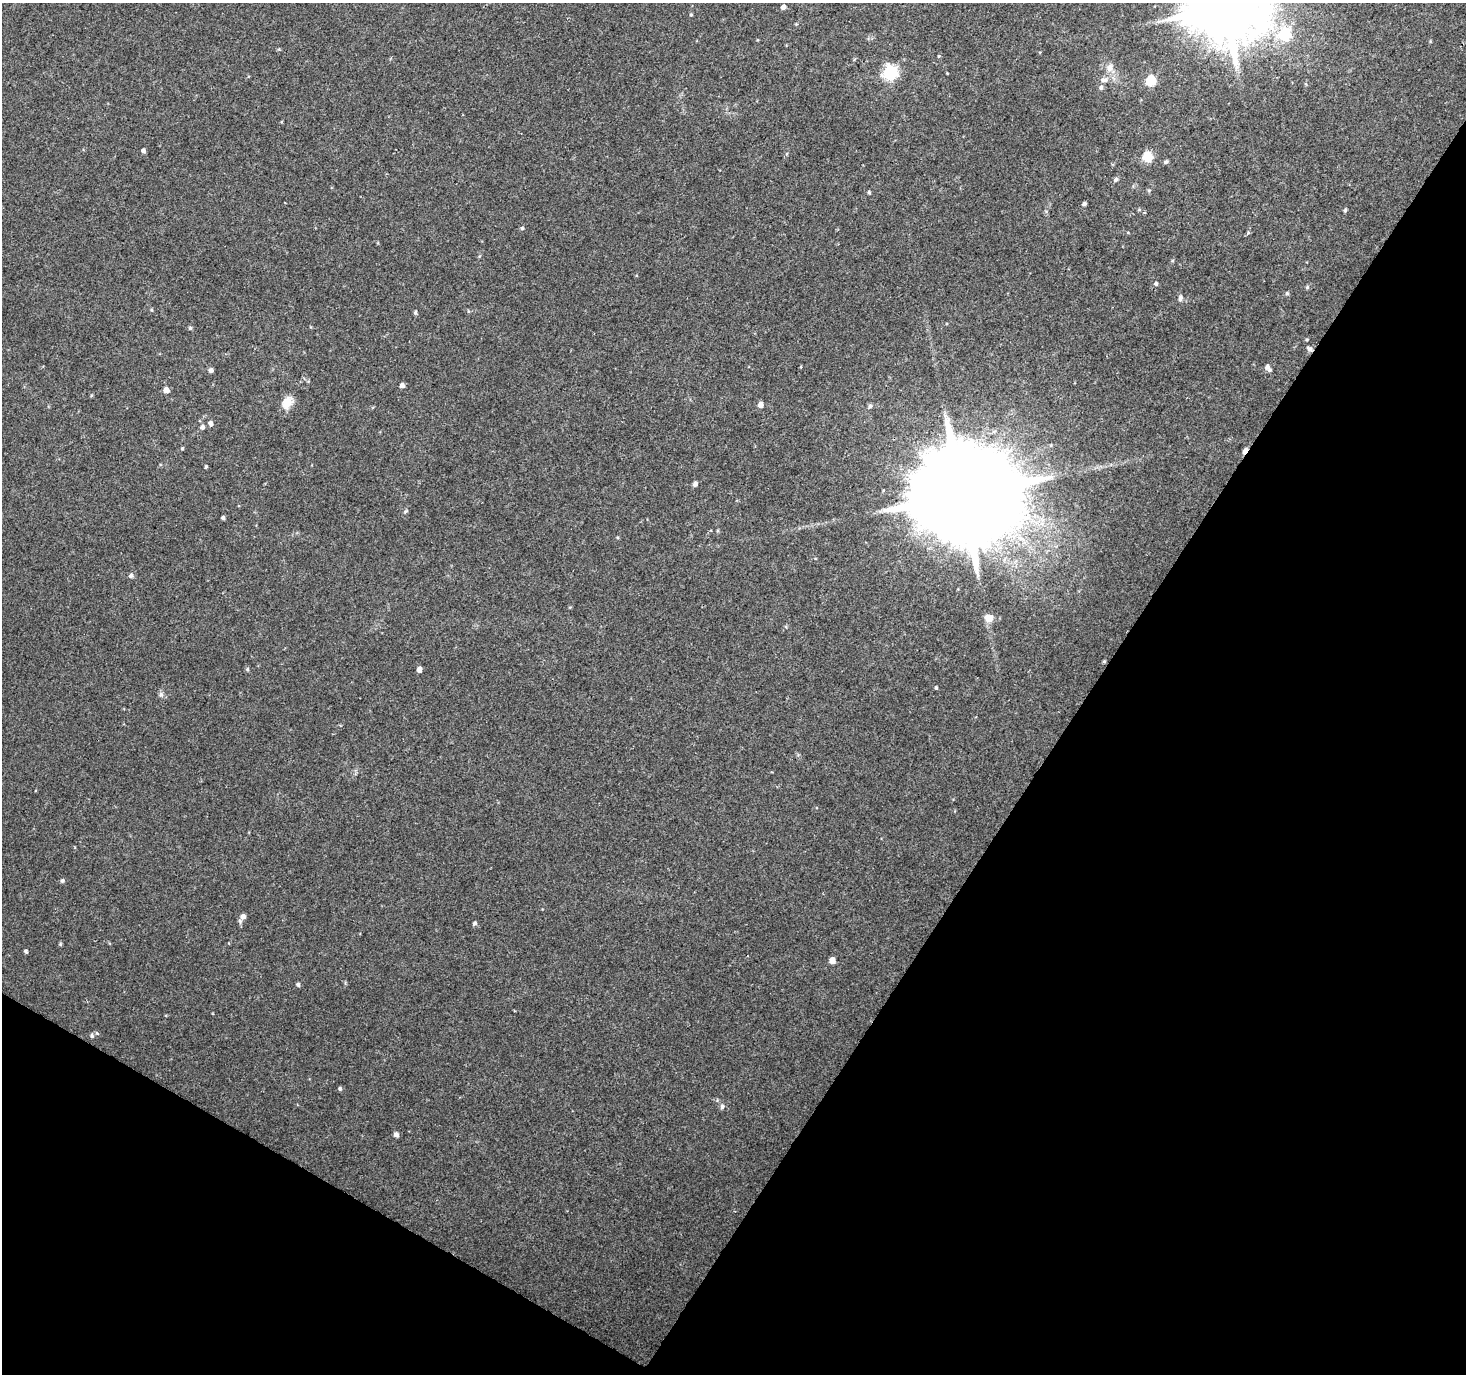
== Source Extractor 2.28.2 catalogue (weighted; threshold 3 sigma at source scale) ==
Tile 15 of 4 x 4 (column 3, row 4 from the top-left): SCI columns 2931-4394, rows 192-1563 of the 5865 x 5939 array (HDU 1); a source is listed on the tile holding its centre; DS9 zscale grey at full resolution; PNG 1468 x 1376 px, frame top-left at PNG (2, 3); no overlay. Shown black and unused: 32% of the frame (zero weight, under 2 of 3 exposures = <1% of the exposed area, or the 3 px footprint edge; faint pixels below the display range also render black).
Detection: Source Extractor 2.28.2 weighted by HDU 2 'WHT'; one run over the whole footprint, this tile lists its part. Background 0.0226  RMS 0.0054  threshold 0.0244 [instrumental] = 3 sigma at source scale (4.5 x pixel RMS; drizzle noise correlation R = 1.50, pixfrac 1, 0.0396/0.0396 arcsec/px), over >= 5 px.
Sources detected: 58; all 58 listed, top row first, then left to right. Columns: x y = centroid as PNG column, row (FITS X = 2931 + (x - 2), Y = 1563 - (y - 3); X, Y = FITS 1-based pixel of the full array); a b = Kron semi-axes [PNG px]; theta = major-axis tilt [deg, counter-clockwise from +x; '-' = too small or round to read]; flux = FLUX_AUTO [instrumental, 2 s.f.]
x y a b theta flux
783 7 5 5 - 2.2
1225 8 20 18 -2 5500
691 15 5 3 - 0.51
1285 34 7 6 - 45
939 56 5 3 - 0.49
1110 68 10 8 88 3.5
890 72 6 6 - 100
1104 80 13 7 -1 3
1151 80 6 5 - 37
1101 87 6 6 - 1.3
143 151 5 4 - 1.4
1147 156 6 5 - 36
1166 162 6 5 - 1
1116 179 6 5 - 1.2
1149 190 6 3 18 0.6
869 192 4 4 - 0.75
1084 204 5 4 - 1.1
1345 210 5 4 - 0.8
522 228 5 5 - 0.71
1156 284 5 5 - 0.94
1307 287 5 5 - 0.76
1287 293 5 5 - 0.75
1180 298 8 5 76 1.5
415 312 5 4 - 0.77
190 328 5 5 - 0.71
1309 348 8 6 -35 1.3
1268 368 8 5 -52 2.1
211 370 5 5 - 1.7
402 385 5 5 - 2
166 390 5 5 - 3.4
287 402 16 11 61 6.7
760 405 5 5 - 3
870 406 6 5 - 1.1
210 423 6 5 - 1.7
202 427 6 5 - 1.6
182 448 5 4 - 0.61
1245 451 7 4 56 5.5
206 467 4 3 - 0.61
695 484 5 5 - 1.7
962 495 28 24 44 18000
223 518 4 4 - 0.96
131 575 6 5 - 1.4
989 618 12 11 - 4
247 669 5 5 - 0.72
419 669 5 4 - 2.6
936 687 5 4 - 0.72
161 694 7 6 - 1.3
62 881 6 4 74 0.93
243 916 7 6 - 2.5
475 923 5 5 - 1
60 944 5 4 - 0.61
26 951 4 4 - 0.91
832 960 5 5 - 4.7
298 984 5 4 - 1
92 1036 6 5 - 0.98
340 1088 5 5 - 1
722 1106 7 6 - 1.3
396 1134 5 5 - 2.1
Overlapping masked pixels (flux is a lower limit): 2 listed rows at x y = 1245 451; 962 495
Isophote crosses this tile's border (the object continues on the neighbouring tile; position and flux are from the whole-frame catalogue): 1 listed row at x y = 1225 8